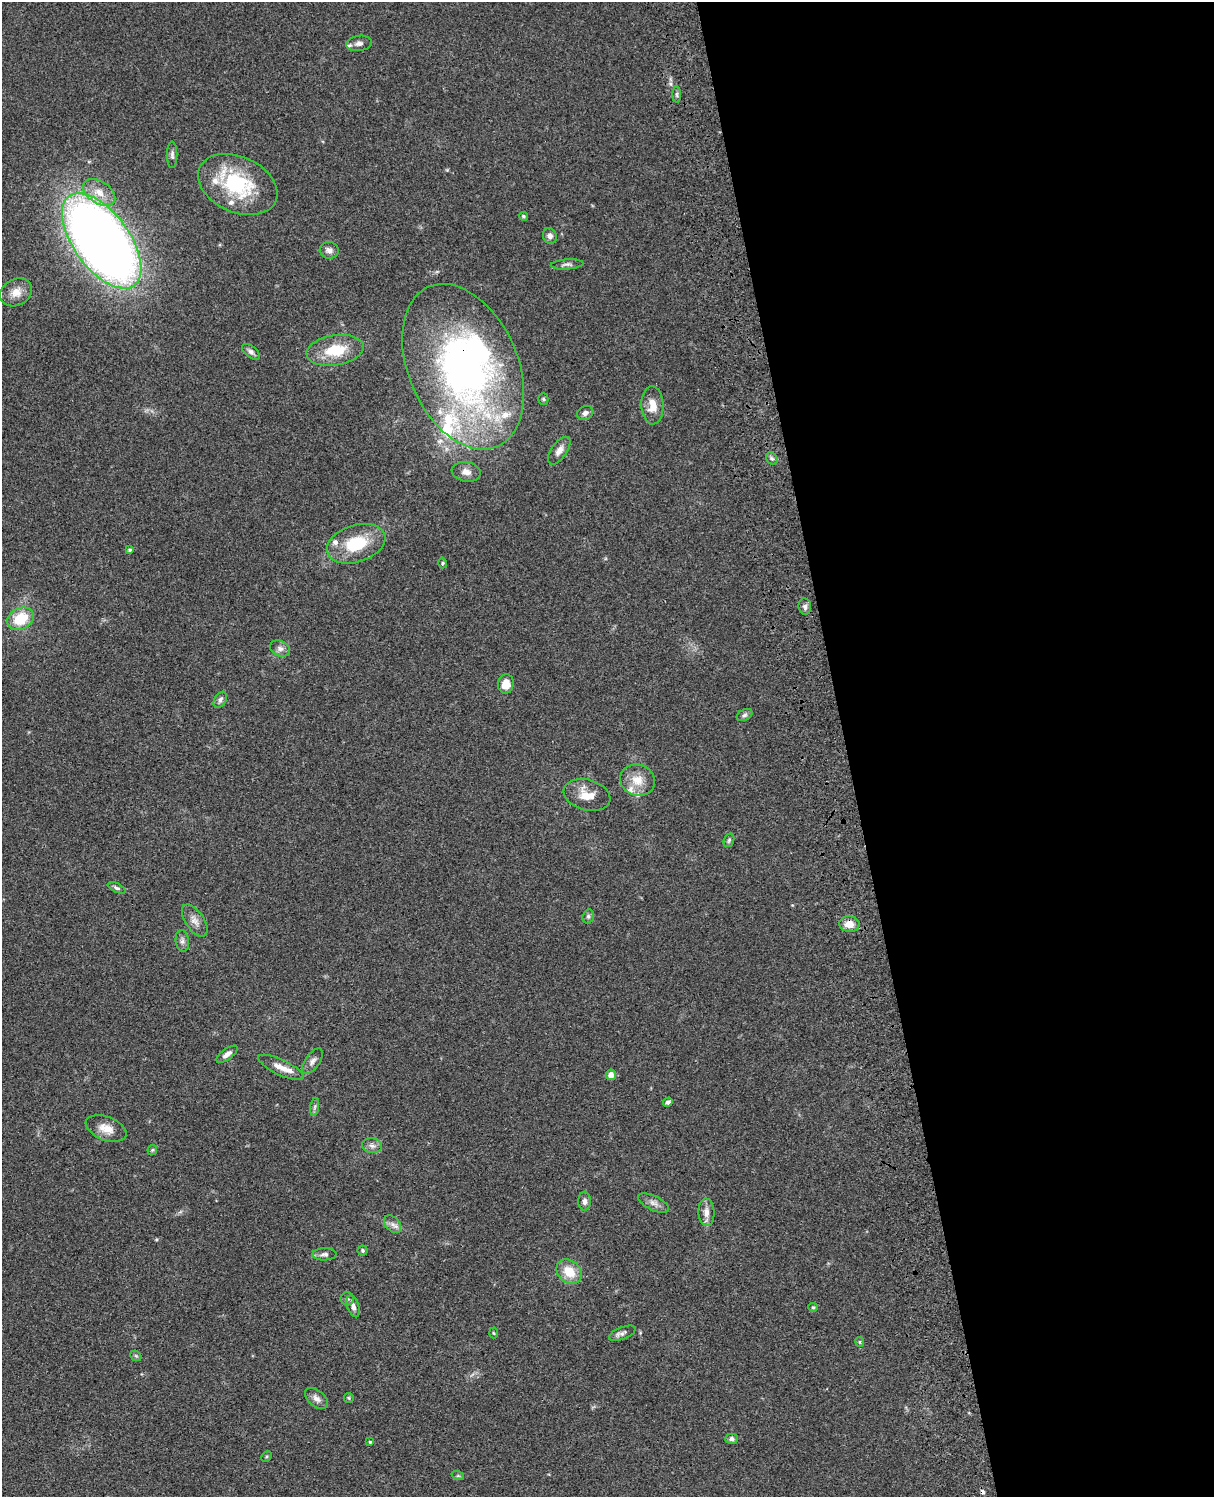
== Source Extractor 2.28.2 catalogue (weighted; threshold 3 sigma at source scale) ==
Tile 8 of 4 x 3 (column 4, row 2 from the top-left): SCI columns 3759-4970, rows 1773-3267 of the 5088 x 4926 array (HDU 1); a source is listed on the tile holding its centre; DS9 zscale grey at full resolution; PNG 1216 x 1499 px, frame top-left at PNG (2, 2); each listed source drawn as its Kron ellipse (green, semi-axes under 4 px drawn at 4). Shown black and unused: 30% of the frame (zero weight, under 3 of 4 exposures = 6% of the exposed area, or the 3 px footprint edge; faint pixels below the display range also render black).
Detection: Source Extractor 2.28.2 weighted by HDU 2 'WHT'; one run over the whole footprint, this tile lists its part. Background 0.0871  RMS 0.0061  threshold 0.0272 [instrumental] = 3 sigma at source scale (4.5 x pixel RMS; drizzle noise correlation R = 1.50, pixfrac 1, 0.05/0.05 arcsec/px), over >= 5 px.
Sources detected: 77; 1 inside a brighter object's white glare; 1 cosmic-ray / hot-pixel residue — neither listed nor drawn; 9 inside a brighter listed object's ellipse — not listed separately; the other 66 listed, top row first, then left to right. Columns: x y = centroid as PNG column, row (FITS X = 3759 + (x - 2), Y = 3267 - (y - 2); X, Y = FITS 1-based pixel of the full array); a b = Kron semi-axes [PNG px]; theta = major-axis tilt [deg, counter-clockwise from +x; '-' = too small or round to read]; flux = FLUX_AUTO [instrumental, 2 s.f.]
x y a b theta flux
359 43 13 7 8 3.1
677 95 8 4 -89 1.1
172 155 13 5 -89 1.6
238 184 42 28 -24 45
99 192 18 11 -32 8.3
523 216 4 4 - 1
550 236 8 7 - 2.5
102 241 55 28 -54 690
329 250 9 8 - 2.6
567 264 16 5 4 2.2
16 292 17 13 28 7.1
335 350 29 15 9 20
251 352 10 5 -38 1.9
463 367 87 55 -67 260
543 399 5 5 - 0.82
652 405 19 11 -88 7.8
585 413 8 6 28 2.1
559 451 16 8 55 3.9
772 459 7 5 -52 1.3
466 472 14 9 -10 4.1
356 544 30 18 18 26
130 550 3 3 - 1
442 563 5 3 - 0.7
805 607 8 6 -83 1.9
21 619 14 10 28 18
280 649 10 7 -23 2.7
506 684 10 7 81 7.7
220 700 9 5 59 1.8
744 715 8 5 27 1.4
637 780 17 15 -21 9.9
587 795 24 15 -15 10
729 840 7 5 72 1
117 888 9 4 -25 1.4
588 916 7 5 70 1.3
195 921 18 9 -57 4.5
849 924 10 8 -7 6
182 941 11 6 -84 2.2
227 1054 12 5 37 3
312 1061 15 7 54 2.8
281 1067 24 8 -25 6.6
611 1075 5 5 - 4.5
668 1102 5 4 - 1.3
315 1107 9 4 81 1.3
106 1129 21 11 -21 7.4
372 1146 10 7 -11 2.5
152 1150 5 5 - 0.75
585 1201 9 6 -88 2.3
653 1203 17 7 -25 3.4
706 1212 14 8 -87 4.2
393 1224 10 7 -48 2.6
363 1251 5 5 - 1
324 1254 12 6 2 2.2
569 1272 14 11 -43 12
347 1299 7 6 - 1.4
353 1306 11 6 -71 2.6
813 1307 5 4 - 0.73
493 1333 5 3 - 0.58
622 1333 14 6 22 2.3
860 1342 5 4 - 0.74
136 1356 6 4 -43 0.78
316 1398 13 8 -40 3.2
349 1398 5 4 - 0.75
732 1439 6 5 - 2
370 1442 4 4 - 0.75
266 1456 6 4 45 0.72
458 1476 6 4 -18 0.83
Overlapping masked pixels (flux is a lower limit): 1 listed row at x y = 463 367